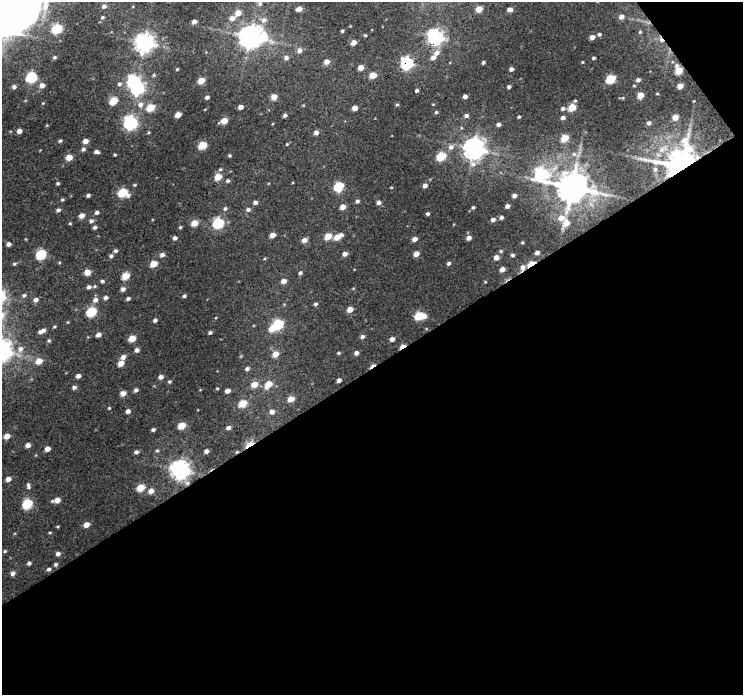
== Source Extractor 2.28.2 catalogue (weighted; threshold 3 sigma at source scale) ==
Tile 4 of 2 x 2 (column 2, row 2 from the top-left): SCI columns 742-1482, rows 43-735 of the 1482 x 1465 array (HDU 1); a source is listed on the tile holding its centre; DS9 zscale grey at full resolution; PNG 745 x 697 px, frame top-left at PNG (2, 2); no overlay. Shown black and unused: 49% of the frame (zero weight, under 3 of 4 exposures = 1% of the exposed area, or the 3 px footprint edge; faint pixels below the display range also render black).
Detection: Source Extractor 2.28.2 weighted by HDU 2 'WHT'; one run over the whole footprint, this tile lists its part. Background 0.0157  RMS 0.0074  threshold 0.0334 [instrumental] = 3 sigma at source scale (4.5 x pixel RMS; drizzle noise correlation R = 1.50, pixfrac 1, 0.0396/0.0396 arcsec/px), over >= 5 px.
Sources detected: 247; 2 inside a brighter object's white glare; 3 cosmic-ray / hot-pixel residue — not listed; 3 inside a brighter listed object's ellipse — not listed separately; the other 239 listed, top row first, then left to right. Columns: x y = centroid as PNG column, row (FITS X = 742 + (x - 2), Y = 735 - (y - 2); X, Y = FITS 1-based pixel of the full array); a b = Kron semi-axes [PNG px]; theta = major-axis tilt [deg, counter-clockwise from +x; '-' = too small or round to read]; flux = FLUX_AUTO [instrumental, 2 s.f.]
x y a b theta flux
260 4 7 6 - 2.1
16 5 85 59 19 1500
104 6 6 6 - 2.8
299 9 5 4 - 6.1
479 9 5 4 - 11
510 9 5 4 - 4.3
238 13 5 5 - 8.9
102 17 6 5 - 1.3
621 17 5 5 - 4.1
232 18 7 6 - 4.2
264 20 8 7 - 4.2
194 22 4 4 - 4.4
342 31 4 3 - 1.1
640 32 5 4 - 0.92
599 34 4 4 - 1.4
365 35 3 3 - 0.94
250 37 8 7 - 740
435 37 6 6 - 280
592 37 4 4 - 4.7
354 42 4 4 - 6.2
144 43 7 7 - 460
299 50 6 6 - 3.8
437 53 8 7 - 5.1
54 57 5 4 - 1.5
286 58 5 5 - 2.8
594 58 3 3 - 1.2
326 62 5 5 - 5.8
483 62 3 3 - 1.4
582 62 3 3 - 0.61
406 63 6 6 - 120
361 67 4 4 - 7.2
177 69 4 3 - 0.67
511 69 4 4 - 2.7
678 70 6 5 - 19
154 75 4 4 - 0.84
373 75 5 4 - 12
32 77 7 6 - 46
611 79 5 5 - 37
201 80 5 4 - 12
638 80 4 4 - 2.3
119 84 6 6 - 2.2
42 85 5 5 - 5.6
634 86 4 3 - 0.61
680 86 5 4 - 7.2
14 87 5 5 - 2.7
509 87 4 3 - 1.8
137 88 6 5 - 150
417 90 4 3 - 1.6
657 94 4 2 - 0.56
640 95 5 4 - 11
465 96 4 4 - 2.9
207 97 4 3 - 2.1
274 97 5 4 - 8.7
623 98 4 4 - 0.74
113 101 5 5 - 24
575 101 4 4 - 0.93
694 101 3 2 - 0.49
140 104 7 7 - 4.4
433 104 4 3 - 0.51
303 105 4 3 - 0.54
397 105 4 4 - 1
150 107 5 5 - 24
240 107 4 4 - 4.8
572 107 5 5 - 18
355 108 4 4 - 5.5
563 109 5 4 - 2
436 112 4 4 - 1.1
178 114 5 4 - 8.2
285 115 4 3 - 2
466 115 5 5 - 2.1
519 117 3 3 - 1.1
675 117 5 4 - 7.9
563 118 4 4 - 3
224 121 5 4 - 11
130 122 6 6 - 170
649 123 4 4 - 2
498 124 4 4 - 2.3
19 131 4 4 - 4.8
149 132 5 3 - 0.74
316 132 5 5 - 3.5
564 138 5 5 - 17
60 141 5 4 - 1.3
85 141 5 4 - 5.7
287 144 4 3 - 0.72
203 145 5 5 - 25
451 147 7 7 - 3.5
83 149 5 5 - 2
474 149 8 7 - 590
663 149 19 9 30 9.8
96 152 5 3 - 2.4
574 154 6 6 - 2.4
115 155 3 3 - 0.87
229 155 4 3 - 1.1
441 156 6 5 - 33
69 157 5 4 - 12
681 166 10 8 54 2000
220 169 5 4 - 1.1
655 169 8 6 76 2.1
541 174 9 8 - 98
218 177 5 4 - 14
228 181 5 5 - 1.5
58 183 3 3 - 1.3
135 185 5 3 - 0.79
338 186 6 5 - 45
425 186 4 4 - 3.5
391 187 4 3 - 0.5
572 187 10 9 - 1900
123 193 7 5 -16 39
88 195 4 3 - 2
514 195 4 4 - 2.8
62 200 4 4 - 1
357 201 5 4 - 1.9
255 202 5 4 - 2.3
379 202 5 4 - 3.1
507 206 4 4 - 3.2
343 207 5 4 - 7.2
473 207 4 4 - 1.2
225 209 6 5 - 1.5
58 210 5 4 - 2.1
248 210 5 5 - 2.1
97 212 5 4 - 1.9
428 214 4 3 - 1.5
82 215 5 4 - 6.4
501 217 4 3 - 2
561 218 8 6 7 6.2
493 220 4 4 - 2.7
91 221 6 5 - 2.1
70 223 4 4 - 0.75
194 223 5 4 - 11
218 223 6 5 - 71
566 223 7 6 - 8.4
95 227 4 4 - 2.1
180 227 4 4 - 1
272 235 4 4 - 6.5
328 236 5 4 - 14
338 237 8 5 28 11
175 238 4 4 - 2.7
469 238 4 4 - 4.2
414 239 5 4 - 4.6
304 240 5 4 - 4.9
522 243 3 3 - 0.82
9 244 4 4 - 3.2
115 251 5 4 - 1.5
501 251 5 4 - 0.86
537 253 4 3 - 2.5
41 254 6 5 - 55
345 254 5 4 - 3.7
416 254 5 4 - 7
162 255 5 5 - 3
512 255 4 4 - 1.4
111 256 5 5 - 2.1
496 257 4 4 - 5.5
449 263 5 4 - 1.8
14 264 5 4 - 1.1
154 264 5 4 - 14
531 264 7 3 28 24
523 267 9 7 63 4.6
502 269 4 4 - 5
87 272 5 4 - 10
300 273 5 4 - 1.7
126 276 5 5 - 19
102 281 4 4 - 1.9
284 281 5 4 - 5.6
485 282 3 3 - 0.56
95 286 5 4 - 0.97
89 287 5 4 - 2.4
123 289 5 5 - 3
24 295 6 5 - 1.7
184 296 4 3 - 1.6
105 298 5 4 - 2.3
128 298 5 4 - 1.7
36 300 5 5 - 3.2
95 300 7 6 - 3.5
315 304 4 4 - 1.5
350 309 5 4 - 8.1
91 312 6 5 - 50
419 316 6 5 - 32
155 320 4 4 - 2.3
278 324 5 5 - 57
54 326 4 4 - 0.97
272 328 6 5 - 12
42 331 9 4 27 4.3
210 333 4 3 - 1.6
98 335 4 4 - 4.2
362 336 5 4 - 2.2
132 338 5 4 - 15
392 339 4 4 - 3.8
49 341 5 5 - 1.2
402 346 6 3 28 10
137 350 5 5 - 2.7
338 353 4 3 - 1
356 353 4 4 - 3.1
275 354 5 5 - 8.9
123 357 5 4 - 3.9
39 361 6 5 - 9.7
121 363 5 4 - 8.3
247 369 5 4 - 1.9
78 376 4 4 - 3.7
161 377 5 4 - 3.7
339 380 4 4 - 2.6
169 381 5 4 - 1.2
254 384 5 5 - 10
268 384 8 5 50 12
74 387 5 4 - 2.2
217 388 4 3 - 0.65
136 390 5 4 - 2.5
227 391 4 4 - 4.2
123 393 5 5 - 5.5
291 399 5 4 - 9.9
243 403 5 4 - 22
109 408 4 4 - 0.75
128 411 4 4 - 3.6
272 412 5 5 - 4.3
181 425 5 4 - 15
228 428 4 4 - 3
153 429 4 3 - 1.7
7 436 5 4 - 8.8
249 444 12 5 34 12
28 445 4 4 - 4.4
47 449 4 4 - 5.7
157 451 4 4 - 0.97
206 451 4 4 - 2.8
136 452 5 4 - 2.3
180 470 7 7 - 440
8 479 4 4 - 5.5
28 486 8 5 -83 2
141 488 5 4 - 19
151 491 5 4 - 5.7
57 500 6 4 12 8
27 504 6 5 - 49
86 525 4 4 - 7.5
58 526 5 3 - 0.72
50 532 4 3 - 0.75
5 551 4 4 - 0.89
58 554 5 4 - 2.9
29 563 4 4 - 1.9
56 564 4 4 - 1.5
49 569 5 4 - 1.8
12 573 5 4 - 2.9
Overlapping masked pixels (flux is a lower limit): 9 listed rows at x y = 435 37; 406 63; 678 70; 681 166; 531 264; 523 267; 402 346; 249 444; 180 470
Isophote crosses this tile's border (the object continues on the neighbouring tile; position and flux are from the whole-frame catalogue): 2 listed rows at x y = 16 5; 510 9